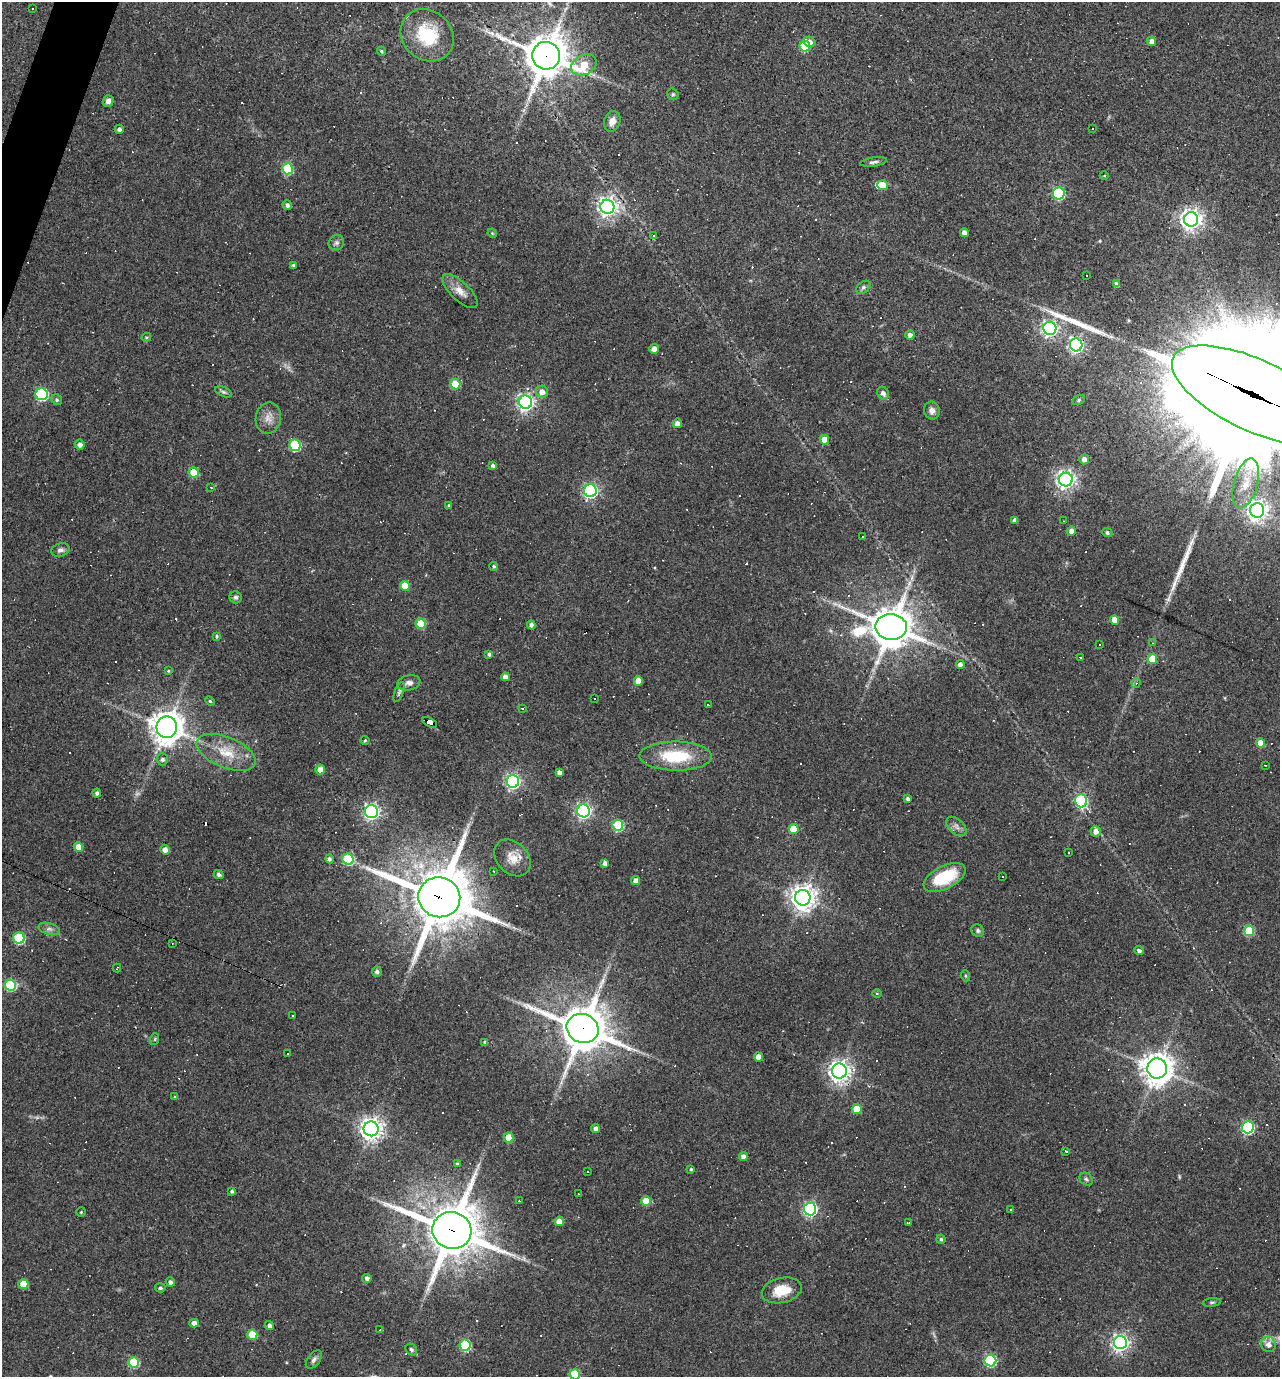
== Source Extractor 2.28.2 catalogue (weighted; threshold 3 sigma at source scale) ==
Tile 11 of 4 x 4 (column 3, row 3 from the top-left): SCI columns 2692-3969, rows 1376-2750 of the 5514 x 5499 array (HDU 1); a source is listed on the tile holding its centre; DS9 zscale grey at full resolution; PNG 1282 x 1379 px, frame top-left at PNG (2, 2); each listed source drawn as its Kron ellipse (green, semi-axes under 4 px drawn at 4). Shown black and unused: <1% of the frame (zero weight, under 3 of 4 exposures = <1% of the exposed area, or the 3 px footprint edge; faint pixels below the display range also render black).
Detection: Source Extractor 2.28.2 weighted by HDU 2 'WHT'; one run over the whole footprint, this tile lists its part. Background 0.0693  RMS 0.0056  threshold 0.0251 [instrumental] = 3 sigma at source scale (4.5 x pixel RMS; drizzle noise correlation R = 1.50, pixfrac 1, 0.05/0.05 arcsec/px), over >= 5 px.
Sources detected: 269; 4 too faint to see at this stretch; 1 inside a brighter object's white glare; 75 cosmic-ray / hot-pixel residue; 4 long thin detections or spike segments (spike, bleed or trail) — neither listed nor drawn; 2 inside a brighter listed object's ellipse — not listed separately; the other 183 listed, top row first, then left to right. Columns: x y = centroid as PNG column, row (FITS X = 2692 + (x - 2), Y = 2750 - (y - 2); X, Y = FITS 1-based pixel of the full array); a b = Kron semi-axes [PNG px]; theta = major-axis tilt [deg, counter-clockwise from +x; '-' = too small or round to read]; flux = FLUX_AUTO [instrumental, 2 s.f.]
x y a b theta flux
33 9 2 2 - 0.42
427 35 28 24 -42 30
1152 41 4 4 - 3
810 42 6 5 - 3.3
805 46 5 5 - 30
381 51 4 4 - 0.88
546 56 14 13 - 1600
584 65 13 9 26 20
673 94 6 5 - 0.9
108 101 6 5 - 2.1
612 121 10 8 70 4.3
1092 128 3 3 - 4.8
119 129 4 4 - 1.6
873 162 13 4 9 1.7
288 169 5 5 - 41
1104 176 4 3 - 0.46
882 185 5 5 - 9.2
1059 193 6 6 - 54
287 205 5 4 - 1.6
607 207 7 7 - 260
1191 219 7 7 - 360
492 233 5 3 - 0.51
964 233 4 4 - 3.2
653 236 3 3 - 4.6
336 243 8 7 - 1.7
293 265 4 3 - 1.3
1086 275 3 3 - 2.6
1116 284 4 4 - 2.3
863 287 8 5 39 1.3
460 291 22 9 -43 5.6
1050 328 6 6 - 180
910 335 4 4 - 2.5
146 337 5 4 - 0.6
1076 345 6 6 - 140
654 349 5 4 - 3.4
455 384 5 5 - 15
223 392 9 4 -24 1.1
542 392 6 6 - 4.1
883 393 7 5 -54 2
42 394 6 6 - 70
1255 395 90 35 -25 32000
57 400 5 5 - 1
1078 400 6 4 29 0.81
526 402 6 6 - 200
932 411 9 8 - 2.8
268 418 15 12 80 5.3
677 423 4 4 - 3
824 440 4 4 - 9
80 445 5 4 - 2.5
295 445 6 5 - 44
1084 459 5 5 - 3.7
493 465 4 4 - 1.3
194 472 5 5 - 20
1066 479 7 7 - 260
1246 483 25 11 75 12
211 487 3 2 - 0.51
590 491 6 6 - 130
449 505 4 3 - 0.62
1257 510 7 7 - 280
1015 520 4 4 - 2.5
1064 521 2 2 - 0.29
1071 531 4 4 - 2.9
1107 533 5 4 - 1.3
862 537 3 3 - 2.7
60 550 9 6 19 2
494 566 4 4 - 0.88
405 586 5 5 - 12
236 597 6 6 - 1.3
1114 620 5 4 - 6.8
421 624 5 5 - 17
531 625 4 4 - 2.3
891 627 16 13 -3 1600
217 636 4 3 - 0.78
1153 643 4 3 - 0.57
1100 645 3 3 - 0.96
489 654 4 3 - 1.1
1080 657 2 2 - 0.35
1152 659 5 5 - 14
960 665 4 4 - 2.5
168 671 3 3 - 0.56
505 677 4 4 - 3.2
638 681 5 4 - 5.7
409 683 11 7 11 2.8
1136 683 4 4 - 0.84
399 692 10 4 70 1.4
594 699 3 3 - 1.7
210 701 5 4 - 0.74
708 705 3 3 - 6.8
522 708 3 2 - 0.4
430 722 8 4 -28 81
167 727 10 10 - 850
365 740 4 4 - 0.6
1260 743 5 4 - 6.8
226 752 31 15 -22 15
676 756 36 14 -1 29
162 759 6 5 - 1.6
1265 765 3 2 - 0.29
320 769 5 5 - 7
559 772 4 4 - 2.3
513 781 6 6 - 130
97 793 4 4 - 1.6
908 799 4 3 - 1.5
1081 801 6 6 - 67
583 811 6 6 - 150
371 812 6 6 - 160
618 825 5 5 - 35
956 826 12 7 -43 2.7
793 829 5 5 - 13
1096 832 5 5 - 3.2
79 847 5 4 - 6.2
165 850 5 4 - 3.2
1069 852 3 3 - 4.4
512 858 21 15 -47 8.2
329 859 5 4 - 1.6
348 859 5 5 - 37
605 863 4 4 - 2.6
494 871 3 2 - 0.56
219 875 5 4 - 1.7
1002 876 3 3 - 1.6
944 877 23 11 26 25
636 881 4 4 - 3.5
439 897 21 20 - 3400
803 898 8 7 - 540
49 929 11 5 -15 2.1
978 931 6 6 - 1.2
1249 931 5 5 - 28
19 938 6 5 - 46
172 943 3 2 - 0.49
1139 951 5 4 - 1.5
117 968 4 2 - 0.75
377 972 5 5 - 1.2
966 976 5 3 - 0.64
10 985 6 5 - 38
877 993 5 3 - 0.49
293 1015 3 2 - 0.44
583 1028 16 14 -23 2000
155 1039 6 3 72 0.57
485 1042 4 3 - 1
287 1054 3 2 - 1.1
758 1057 4 4 - 4.9
1157 1068 10 10 - 780
839 1071 7 7 - 360
175 1097 4 4 - 0.78
857 1109 5 5 - 11
1248 1127 6 6 - 86
371 1129 7 7 - 420
595 1129 4 4 - 2.5
509 1138 5 5 - 11
1066 1151 3 3 - 3.6
743 1156 4 4 - 2.4
457 1164 4 3 - 1.1
691 1169 4 3 - 0.75
588 1172 3 3 - 0.9
1086 1179 7 5 -45 1.2
232 1191 4 3 - 1.2
579 1194 2 2 - 0.32
519 1201 3 2 - 0.52
646 1201 5 5 - 11
810 1209 6 6 - 110
1010 1210 3 2 - 0.45
81 1212 4 4 - 0.67
559 1222 4 4 - 6.5
909 1222 3 3 - 1.1
452 1230 20 18 -19 2600
941 1239 4 4 - 0.95
367 1278 4 4 - 2
170 1282 5 4 - 1.9
23 1284 5 5 - 11
160 1288 5 4 - 1.1
782 1290 20 12 13 12
1212 1302 9 3 5 0.86
194 1323 4 4 - 3.4
269 1325 4 4 - 1.7
380 1330 3 3 - 12
252 1335 5 5 - 14
1120 1342 6 6 - 200
1268 1344 8 7 - 3.5
465 1345 5 5 - 43
411 1350 6 5 - 1.2
314 1360 10 6 53 1.9
990 1361 6 6 - 48
134 1362 5 5 - 30
575 1374 5 5 - 23
Overlapping masked pixels (flux is a lower limit): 7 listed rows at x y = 546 56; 1255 395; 430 722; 439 897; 583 1028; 839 1071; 452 1230
Isophote crosses this tile's border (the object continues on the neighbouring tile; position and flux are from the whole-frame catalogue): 2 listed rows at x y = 1255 395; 575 1374